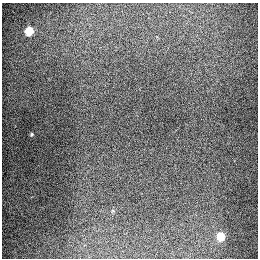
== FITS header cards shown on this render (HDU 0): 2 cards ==
NAXIS1  =                  256
NAXIS2  =                  256

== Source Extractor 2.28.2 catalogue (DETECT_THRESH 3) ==
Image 256 x 256 px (HDU 0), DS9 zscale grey, 1 PNG px = 1 image px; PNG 260 x 260 px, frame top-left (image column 1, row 256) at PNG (2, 3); no overlay
Background 1290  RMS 27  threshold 81.2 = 3 sigma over >= 5 px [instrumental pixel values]
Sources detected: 3; all 3 listed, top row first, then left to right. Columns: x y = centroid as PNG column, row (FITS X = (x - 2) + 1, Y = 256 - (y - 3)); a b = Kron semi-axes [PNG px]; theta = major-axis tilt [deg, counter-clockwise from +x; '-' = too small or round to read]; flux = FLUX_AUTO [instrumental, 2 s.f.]
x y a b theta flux
29 31 5 5 - 91000
31 134 3 3 - 2300
220 236 5 5 - 73000